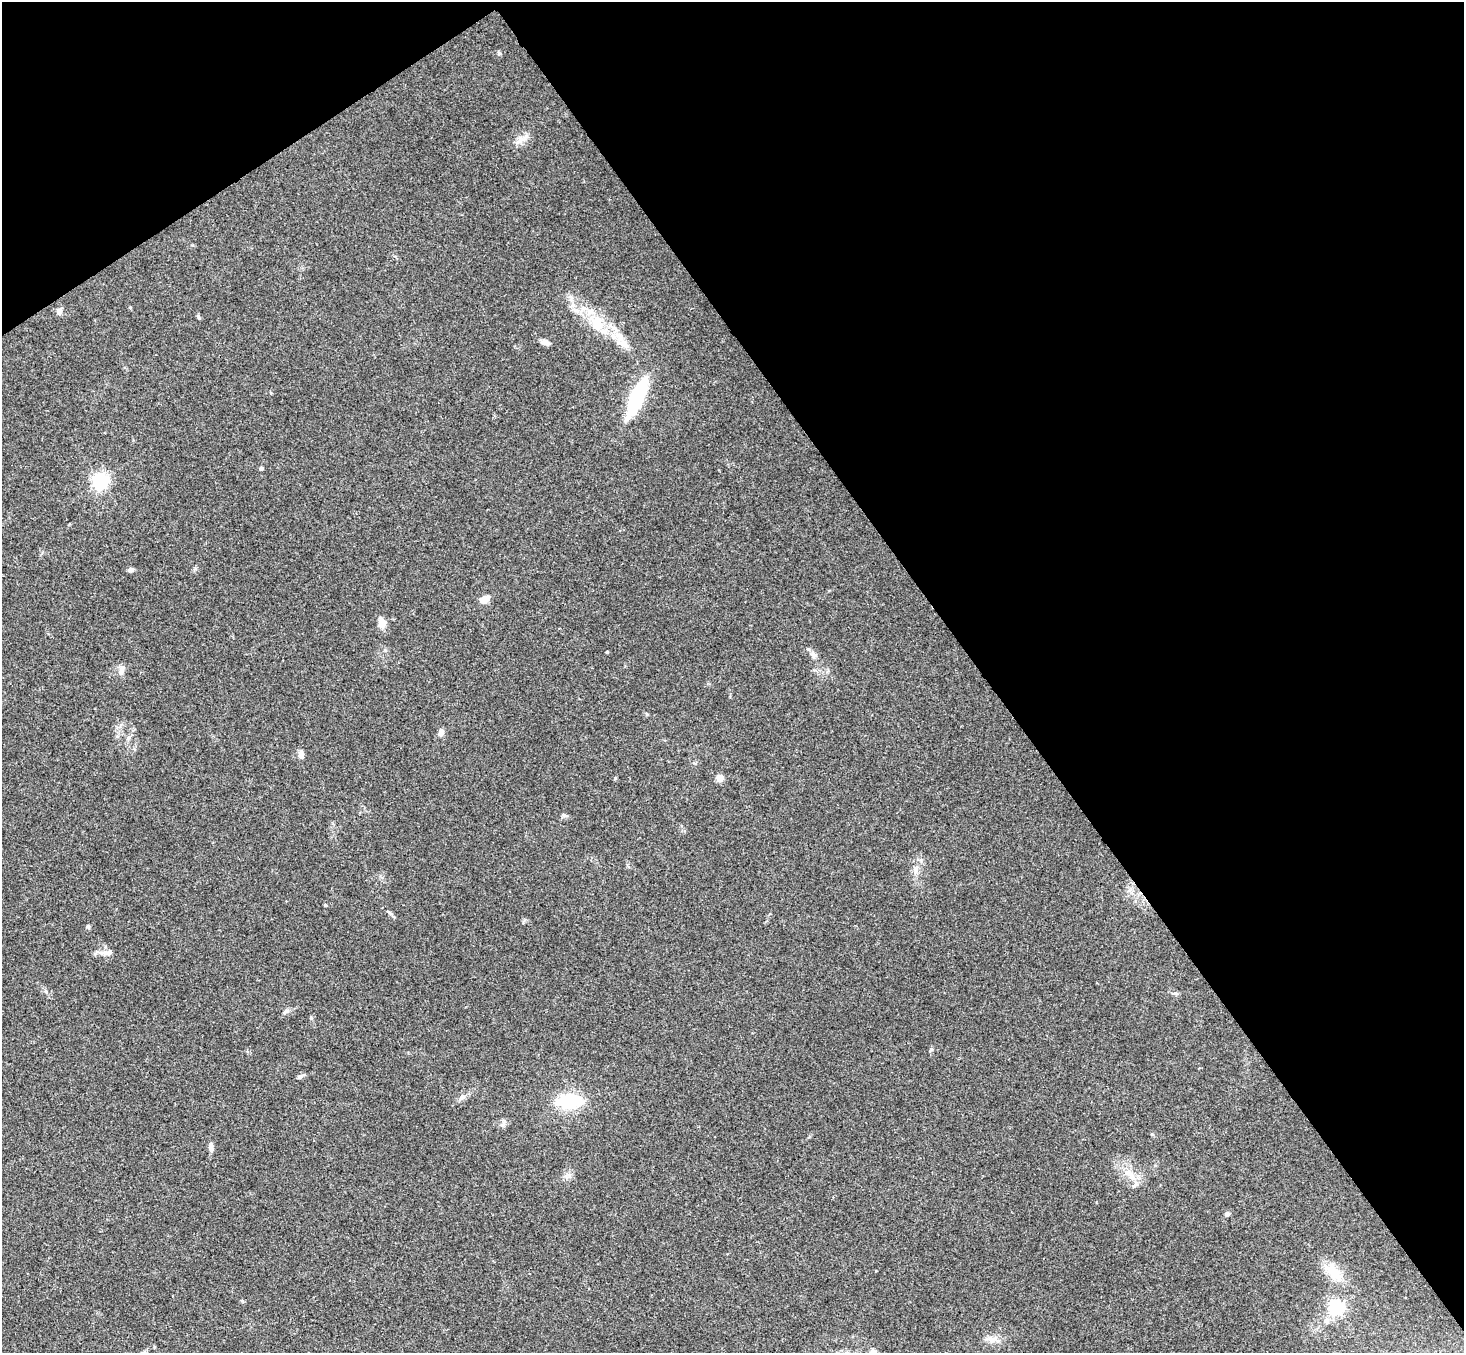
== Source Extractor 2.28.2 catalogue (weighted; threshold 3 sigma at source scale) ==
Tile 3 of 4 x 4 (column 3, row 1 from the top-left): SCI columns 2975-4436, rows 4384-5734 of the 5947 x 5928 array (HDU 1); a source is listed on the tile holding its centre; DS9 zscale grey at full resolution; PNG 1466 x 1355 px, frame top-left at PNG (2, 2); no overlay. Shown black and unused: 37% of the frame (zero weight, under 3 of 4 exposures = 6% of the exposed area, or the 3 px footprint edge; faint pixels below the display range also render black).
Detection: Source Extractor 2.28.2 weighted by HDU 2 'WHT'; one run over the whole footprint, this tile lists its part. Background 0.201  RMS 0.0082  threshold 0.0371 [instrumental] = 3 sigma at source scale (4.5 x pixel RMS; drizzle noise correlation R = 1.50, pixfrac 1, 0.05/0.05 arcsec/px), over >= 5 px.
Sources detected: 38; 3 inside a brighter listed object's ellipse — not listed separately; the other 35 listed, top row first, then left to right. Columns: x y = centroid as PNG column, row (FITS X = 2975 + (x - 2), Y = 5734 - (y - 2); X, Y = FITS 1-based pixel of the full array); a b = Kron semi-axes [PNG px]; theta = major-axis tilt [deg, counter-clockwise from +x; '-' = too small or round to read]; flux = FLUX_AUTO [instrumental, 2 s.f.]
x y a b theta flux
522 140 16 8 34 6
59 311 7 6 - 4.5
597 323 20 16 -65 19
622 340 24 9 -63 11
545 342 13 6 -15 3.5
637 397 38 11 66 71
261 468 4 4 - 2.4
100 481 6 6 - 260
131 570 7 5 3 2.5
485 599 7 5 26 14
382 623 11 8 -77 6.9
607 652 5 3 - 0.7
814 655 7 5 42 1.9
121 672 12 7 55 4.1
441 733 9 6 70 3.7
301 755 10 6 -87 4.1
720 778 7 7 - 6.2
564 815 8 5 -13 1.7
916 870 10 7 -90 3.9
325 905 4 4 - 0.81
88 926 6 5 - 1.3
108 953 11 7 8 3.9
1175 993 7 4 0 1.4
286 1011 9 5 37 2.3
311 1018 5 4 - 1
300 1077 7 5 32 2.4
462 1097 8 7 - 3
569 1101 18 9 2 60
211 1147 11 5 -83 3.7
1130 1174 17 9 -46 9.7
1227 1214 6 5 - 1.9
1333 1272 28 14 -43 17
1336 1307 6 6 - 240
1327 1321 8 6 -74 3.1
992 1339 12 6 -11 4.3
Unlisted compact peaks at least as high as the median listed source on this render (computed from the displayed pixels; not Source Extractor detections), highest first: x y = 499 53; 198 316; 615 778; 130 307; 931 1049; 195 568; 1152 1134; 523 922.